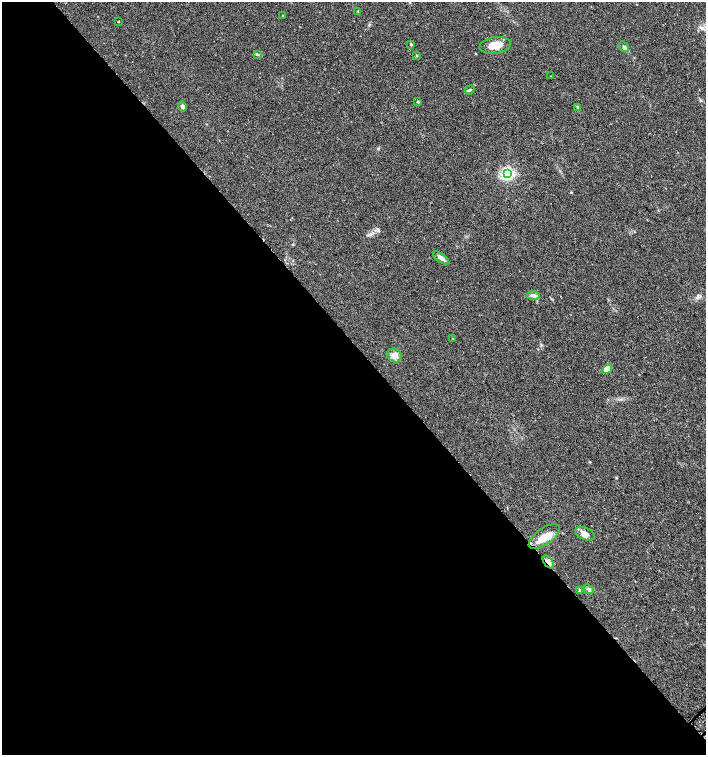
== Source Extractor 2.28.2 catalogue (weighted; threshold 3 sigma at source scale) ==
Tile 9 of 4 x 4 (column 1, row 3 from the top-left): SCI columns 174-1581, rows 1535-3039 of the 6042 x 6072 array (HDU 1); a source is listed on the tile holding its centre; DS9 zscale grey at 2 x 2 block average (1 PNG px = mean of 2 x 2 image px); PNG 708 x 757 px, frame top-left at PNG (2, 2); each listed source drawn as its Kron ellipse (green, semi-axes under 4 px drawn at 4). Shown black and unused: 54% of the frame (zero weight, under 2 of 3 exposures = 2% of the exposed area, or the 3 px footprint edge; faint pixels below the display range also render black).
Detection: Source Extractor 2.28.2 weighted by HDU 2 'WHT'; one run over the whole footprint, this tile lists its part. Background 0.0654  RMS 0.0089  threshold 0.0403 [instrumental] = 3 sigma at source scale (4.5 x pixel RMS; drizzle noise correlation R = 1.50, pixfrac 1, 0.0396/0.0396 arcsec/px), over >= 5 px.
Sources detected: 25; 1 inside a brighter listed object's ellipse — not listed separately; the other 24 listed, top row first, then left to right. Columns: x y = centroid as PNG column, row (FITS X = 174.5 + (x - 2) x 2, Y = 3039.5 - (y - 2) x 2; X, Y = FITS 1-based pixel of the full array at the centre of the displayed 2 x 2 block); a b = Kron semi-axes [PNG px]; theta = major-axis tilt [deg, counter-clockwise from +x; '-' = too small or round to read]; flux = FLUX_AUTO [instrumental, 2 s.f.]
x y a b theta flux
358 11 2 2 - 1.5
283 15 2 2 - 0.98
118 22 2 2 - 1.2
411 45 3 3 - 1.8
495 45 16 8 8 27
624 47 6 4 -54 4.1
257 54 4 3 - 2.2
417 56 3 2 - 1.2
551 76 2 2 - 0.75
470 90 5 3 - 2.7
418 102 3 3 - 1.9
182 107 5 3 - 5.1
578 107 3 3 - 5.1
507 173 4 4 - 450
441 258 9 4 -36 8.4
533 295 6 4 -10 6.8
453 338 3 2 - 1
394 356 8 6 -29 11
607 369 5 4 - 19
585 534 10 6 -24 13
544 536 18 8 35 27
548 562 7 3 -53 9.9
589 589 5 3 - 3.6
580 590 3 3 - 2.1
Overlapping masked pixels (flux is a lower limit): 1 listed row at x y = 548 562
Diffuse or blended objects may show on this block-average render without a row.